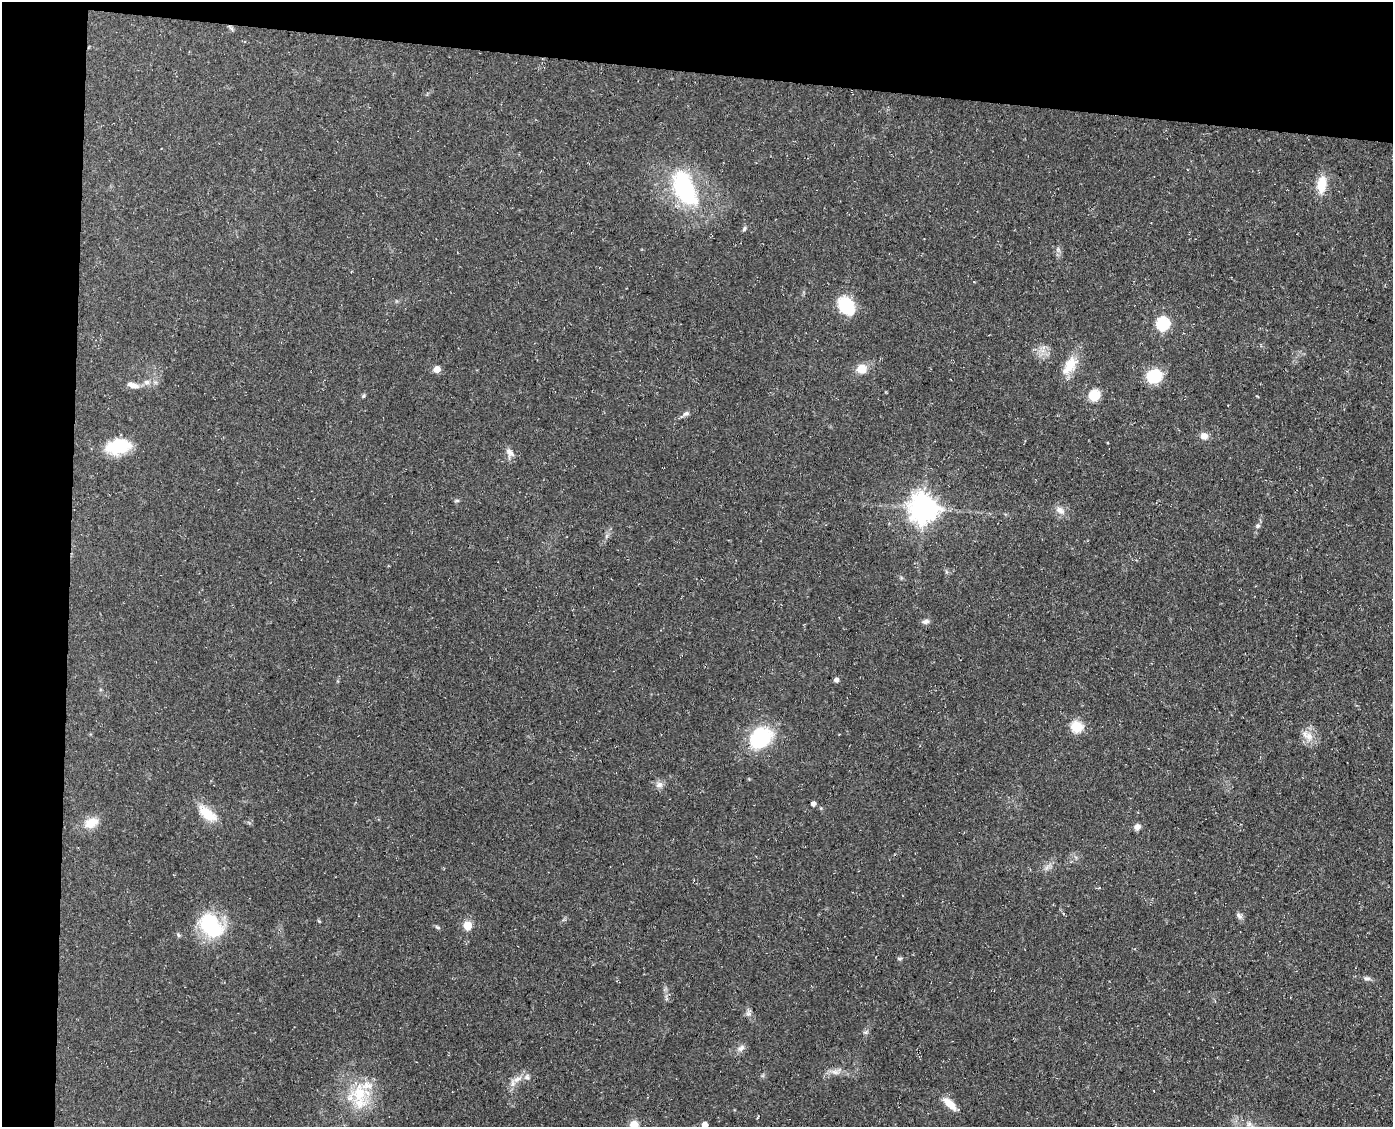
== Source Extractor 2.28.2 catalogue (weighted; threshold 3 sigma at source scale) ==
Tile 1 of 3 x 4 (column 1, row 1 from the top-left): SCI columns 286-1676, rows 3377-4501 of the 4597 x 4502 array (HDU 1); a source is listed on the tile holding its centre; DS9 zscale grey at full resolution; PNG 1395 x 1129 px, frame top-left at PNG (2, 2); no overlay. Shown black and unused: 11% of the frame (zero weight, under 3 of 4 exposures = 4% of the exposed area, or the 3 px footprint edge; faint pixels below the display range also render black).
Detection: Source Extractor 2.28.2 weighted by HDU 2 'WHT'; one run over the whole footprint, this tile lists its part. Background 0.15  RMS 0.0077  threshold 0.0346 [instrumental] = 3 sigma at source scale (4.5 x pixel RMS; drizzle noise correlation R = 1.50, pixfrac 1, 0.05/0.05 arcsec/px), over >= 5 px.
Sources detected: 50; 1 inside a brighter listed object's ellipse — not listed separately; the other 49 listed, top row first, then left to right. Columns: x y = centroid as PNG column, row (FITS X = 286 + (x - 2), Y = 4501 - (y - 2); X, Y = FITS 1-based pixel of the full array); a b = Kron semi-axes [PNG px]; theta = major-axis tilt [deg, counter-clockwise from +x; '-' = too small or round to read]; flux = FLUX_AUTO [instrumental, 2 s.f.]
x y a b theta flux
1321 185 21 10 83 16
684 188 46 23 -66 83
744 229 7 5 59 1.5
1058 249 7 4 72 1.6
846 306 18 13 -52 36
1163 324 6 6 - 99
1070 364 26 14 59 16
437 369 5 5 - 10
861 369 11 10 - 9.6
1154 376 16 14 26 26
147 382 9 7 -1 3.4
133 385 16 7 -15 5.5
1094 395 13 12 - 13
363 396 5 5 - 1.1
686 414 10 6 21 2.3
1204 436 9 8 - 5.2
118 446 25 15 8 34
510 453 15 9 -61 4.6
457 501 6 4 0 1.1
923 508 9 9 - 1000
1060 510 14 9 -36 5.5
1258 526 7 6 - 1.7
925 622 10 6 12 2.8
836 680 5 5 - 2.8
1077 727 6 6 - 56
1309 736 14 10 -40 8
761 737 25 19 39 55
659 785 11 8 24 3.7
813 804 4 4 - 3.1
207 813 22 11 -39 19
91 823 19 13 25 11
1137 827 8 7 - 3.4
1047 868 9 4 71 2.1
1239 916 10 5 -52 2.7
467 925 5 5 - 30
211 926 26 18 -55 63
437 927 8 4 -27 1.3
178 935 6 5 - 1.2
900 959 8 4 1 1.2
1367 978 10 5 4 2.1
749 1014 8 7 - 2.5
866 1032 8 5 24 1.6
741 1048 11 7 43 3.4
835 1072 12 7 -8 4.4
517 1079 15 7 24 5.7
359 1093 32 23 -78 38
949 1104 20 8 -42 9.9
634 1125 5 5 - 29
705 1125 5 4 - 6.4
Isophote crosses this tile's border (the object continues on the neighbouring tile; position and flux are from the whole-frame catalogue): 2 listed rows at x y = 634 1125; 705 1125